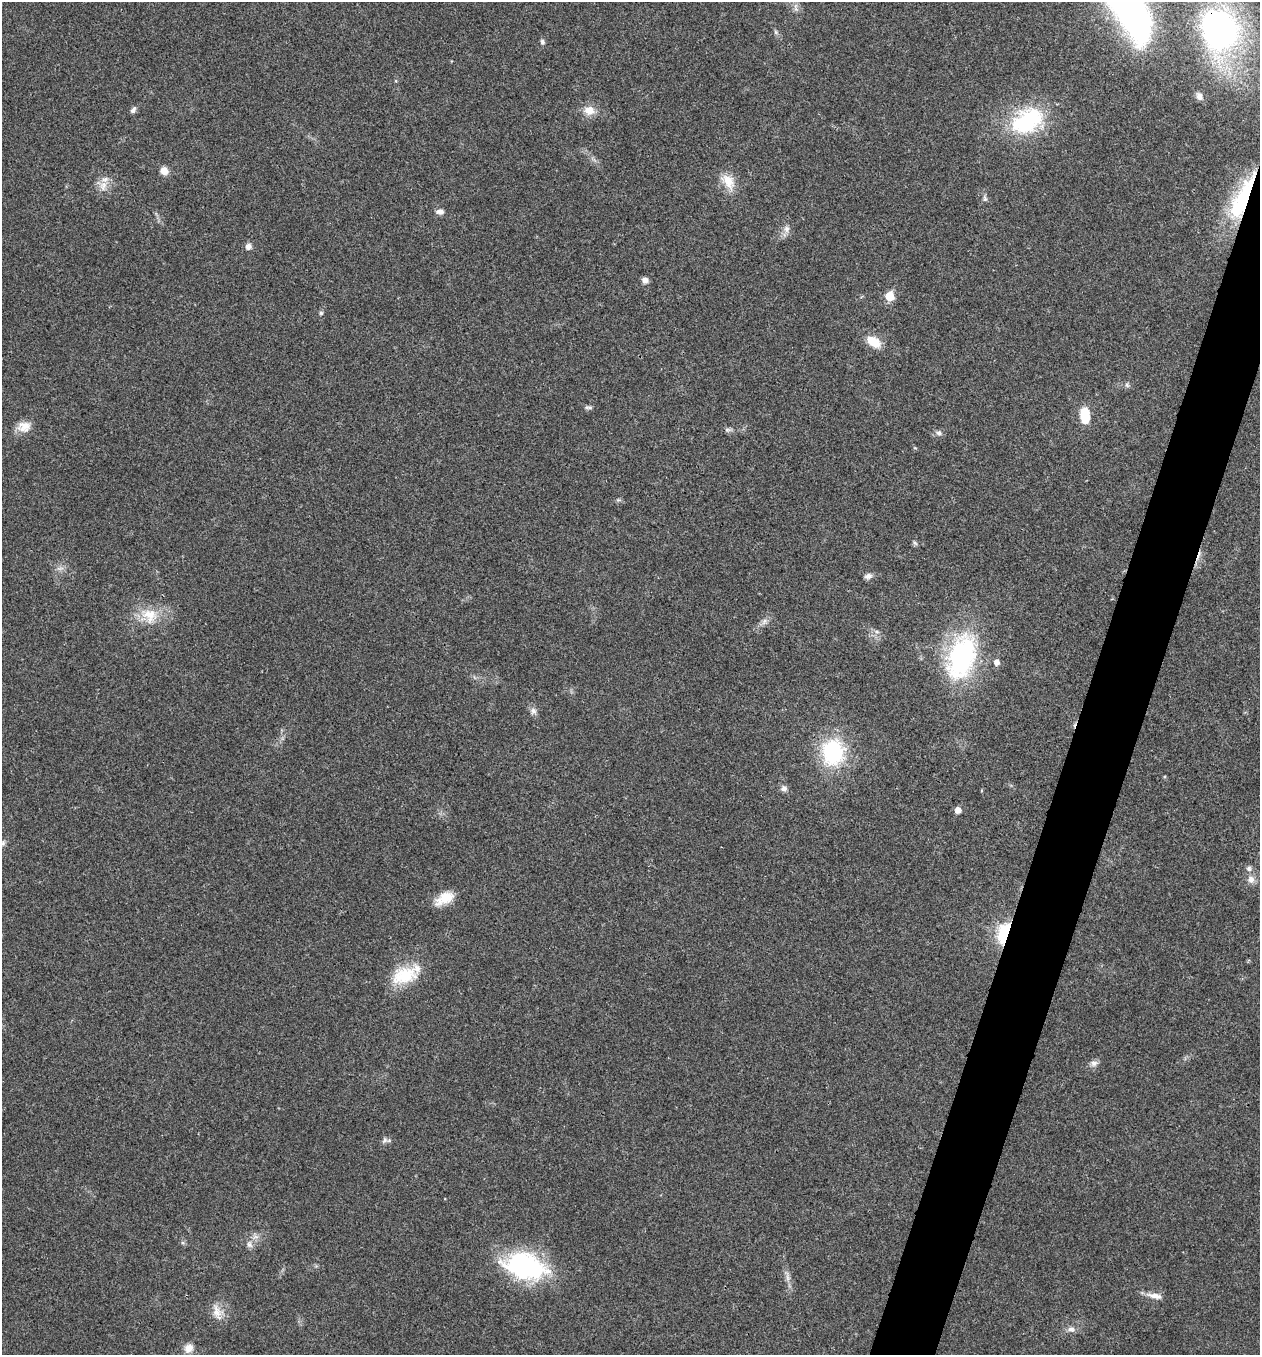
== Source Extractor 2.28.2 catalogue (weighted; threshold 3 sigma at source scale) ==
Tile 10 of 4 x 4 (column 2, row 3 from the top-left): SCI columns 1393-2650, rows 1359-2711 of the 5433 x 5419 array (HDU 1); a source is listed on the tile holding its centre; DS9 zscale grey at full resolution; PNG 1262 x 1357 px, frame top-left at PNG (2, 2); no overlay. Shown black and unused: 4% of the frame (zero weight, under 3 of 4 exposures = <1% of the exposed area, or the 3 px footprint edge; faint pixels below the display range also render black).
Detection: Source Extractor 2.28.2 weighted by HDU 2 'WHT'; one run over the whole footprint, this tile lists its part. Background 0.0239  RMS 0.0041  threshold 0.0183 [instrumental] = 3 sigma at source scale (4.5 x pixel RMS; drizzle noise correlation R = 1.50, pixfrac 1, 0.05/0.05 arcsec/px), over >= 5 px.
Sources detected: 51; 1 cosmic-ray / hot-pixel residue — not listed; the other 50 listed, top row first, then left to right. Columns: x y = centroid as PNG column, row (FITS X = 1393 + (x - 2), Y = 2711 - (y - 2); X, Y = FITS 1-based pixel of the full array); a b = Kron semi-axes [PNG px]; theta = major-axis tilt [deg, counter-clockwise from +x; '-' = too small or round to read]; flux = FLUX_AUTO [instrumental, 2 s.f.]
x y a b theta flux
1130 10 71 28 -53 160
1219 29 34 29 -66 140
776 32 7 4 -71 0.67
542 42 7 5 -73 0.97
1199 96 9 7 -62 2
133 110 8 5 54 1.3
589 110 14 12 -6 4.4
1027 121 44 29 31 35
164 171 11 9 -35 2.7
728 181 22 13 -58 6.6
103 186 15 9 74 3.7
1242 198 60 16 66 35
985 199 8 5 -83 0.9
440 212 9 6 -5 1.9
786 229 10 7 -89 1.9
248 246 8 7 - 1.7
645 280 7 6 - 2.1
889 296 6 5 - 14
321 313 5 5 - 0.64
874 342 18 10 -35 7.5
1127 385 7 5 -48 0.84
589 407 12 4 0 0.89
1085 416 14 8 -87 13
24 426 18 13 7 4.7
727 430 9 5 5 1
939 433 7 6 - 1.2
915 543 7 4 -45 0.71
868 576 9 6 14 1.7
149 615 23 18 -16 9.9
765 621 7 5 89 1
962 657 40 24 72 71
996 662 6 5 - 2.2
533 711 9 8 - 1.7
833 752 22 19 88 38
784 788 8 8 - 1.5
958 810 5 5 - 3.4
3 843 7 5 49 0.8
1249 869 7 7 - 1.2
1251 879 11 9 -77 2.5
445 898 24 12 29 7.4
1005 934 11 6 76 59
404 975 34 21 16 15
1094 1063 9 8 - 1.7
384 1140 9 6 56 1.2
249 1245 10 7 -50 1.5
524 1266 47 27 -14 53
1155 1296 23 7 -12 3.2
217 1312 22 10 -76 4.3
1071 1329 10 7 -5 1.8
189 1348 12 11 - 3
Overlapping masked pixels (flux is a lower limit): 3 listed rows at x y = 1219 29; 1242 198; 1005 934
Isophote crosses this tile's border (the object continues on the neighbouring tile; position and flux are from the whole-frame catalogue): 1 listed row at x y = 1130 10